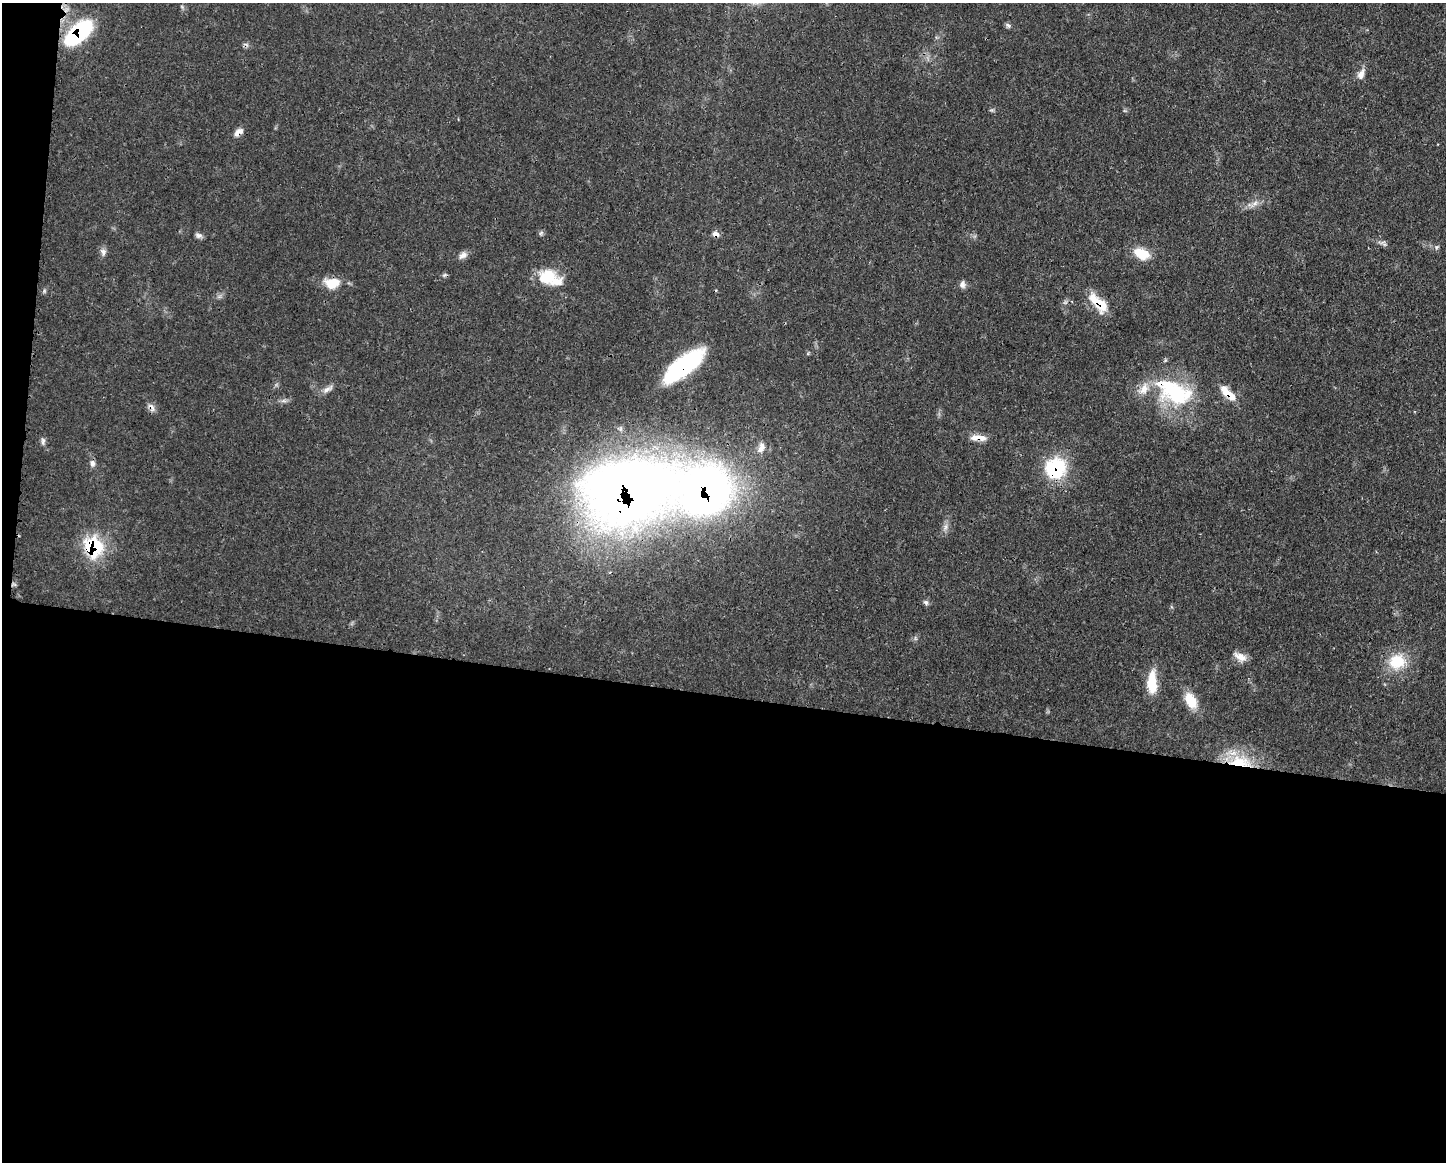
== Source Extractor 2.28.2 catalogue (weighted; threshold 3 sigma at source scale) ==
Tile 10 of 3 x 4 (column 1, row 4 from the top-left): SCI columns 118-1561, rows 1-1160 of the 4678 x 4645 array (HDU 1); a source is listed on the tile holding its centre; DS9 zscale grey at full resolution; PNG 1448 x 1164 px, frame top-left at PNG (2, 3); no overlay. Shown black and unused: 41% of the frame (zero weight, under 3 of 4 exposures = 1% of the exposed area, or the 3 px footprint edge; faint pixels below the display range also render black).
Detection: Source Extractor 2.28.2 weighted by HDU 2 'WHT'; one run over the whole footprint, this tile lists its part. Background 0.0581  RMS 0.0033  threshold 0.015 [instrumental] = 3 sigma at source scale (4.5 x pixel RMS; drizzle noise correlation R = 1.50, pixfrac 1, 0.05/0.05 arcsec/px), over >= 5 px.
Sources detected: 43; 2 inside a brighter object's white glare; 1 cosmic-ray / hot-pixel residue — not listed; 2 inside a brighter listed object's ellipse — not listed separately; the other 38 listed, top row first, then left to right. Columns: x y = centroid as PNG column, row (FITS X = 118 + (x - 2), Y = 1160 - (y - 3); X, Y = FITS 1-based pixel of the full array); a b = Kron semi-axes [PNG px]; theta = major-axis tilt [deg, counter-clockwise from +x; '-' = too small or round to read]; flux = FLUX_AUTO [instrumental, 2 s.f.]
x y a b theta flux
1008 25 9 5 -38 0.83
78 33 28 13 39 36
1361 74 15 9 66 2.3
238 132 13 7 40 2.1
1254 204 12 6 34 1.9
541 233 7 4 45 0.65
716 234 9 6 -18 1.5
198 235 10 6 -11 1.1
1382 243 13 5 -15 1.2
1437 247 7 4 60 0.58
103 252 10 8 -72 1.4
1142 253 18 11 -22 7.5
463 255 12 8 35 1.7
550 278 30 17 -22 12
332 283 17 11 4 7.1
962 284 10 7 -86 1.3
44 291 6 4 73 0.52
1098 303 28 12 -45 8.6
684 366 42 15 38 36
327 389 17 6 26 1.9
1177 394 47 29 -1 30
1229 395 20 10 -38 5.1
284 401 9 4 8 1
151 407 13 6 -52 1.6
978 438 21 7 -3 3.5
43 441 10 5 86 1.1
761 448 15 8 67 2.6
92 463 9 7 -85 1.3
1055 468 26 25 - 20
629 492 72 49 13 460
946 527 12 6 70 1.6
94 547 13 12 - 36
926 602 8 5 -45 0.84
1240 657 18 9 -29 3
1397 662 23 21 29 11
1152 683 26 10 -89 9.6
1191 701 20 12 -61 7.3
1240 762 34 16 -4 15
Overlapping masked pixels (flux is a lower limit): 13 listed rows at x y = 78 33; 238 132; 716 234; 1098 303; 684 366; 1177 394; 1229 395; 151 407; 978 438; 1055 468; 629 492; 94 547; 1240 762